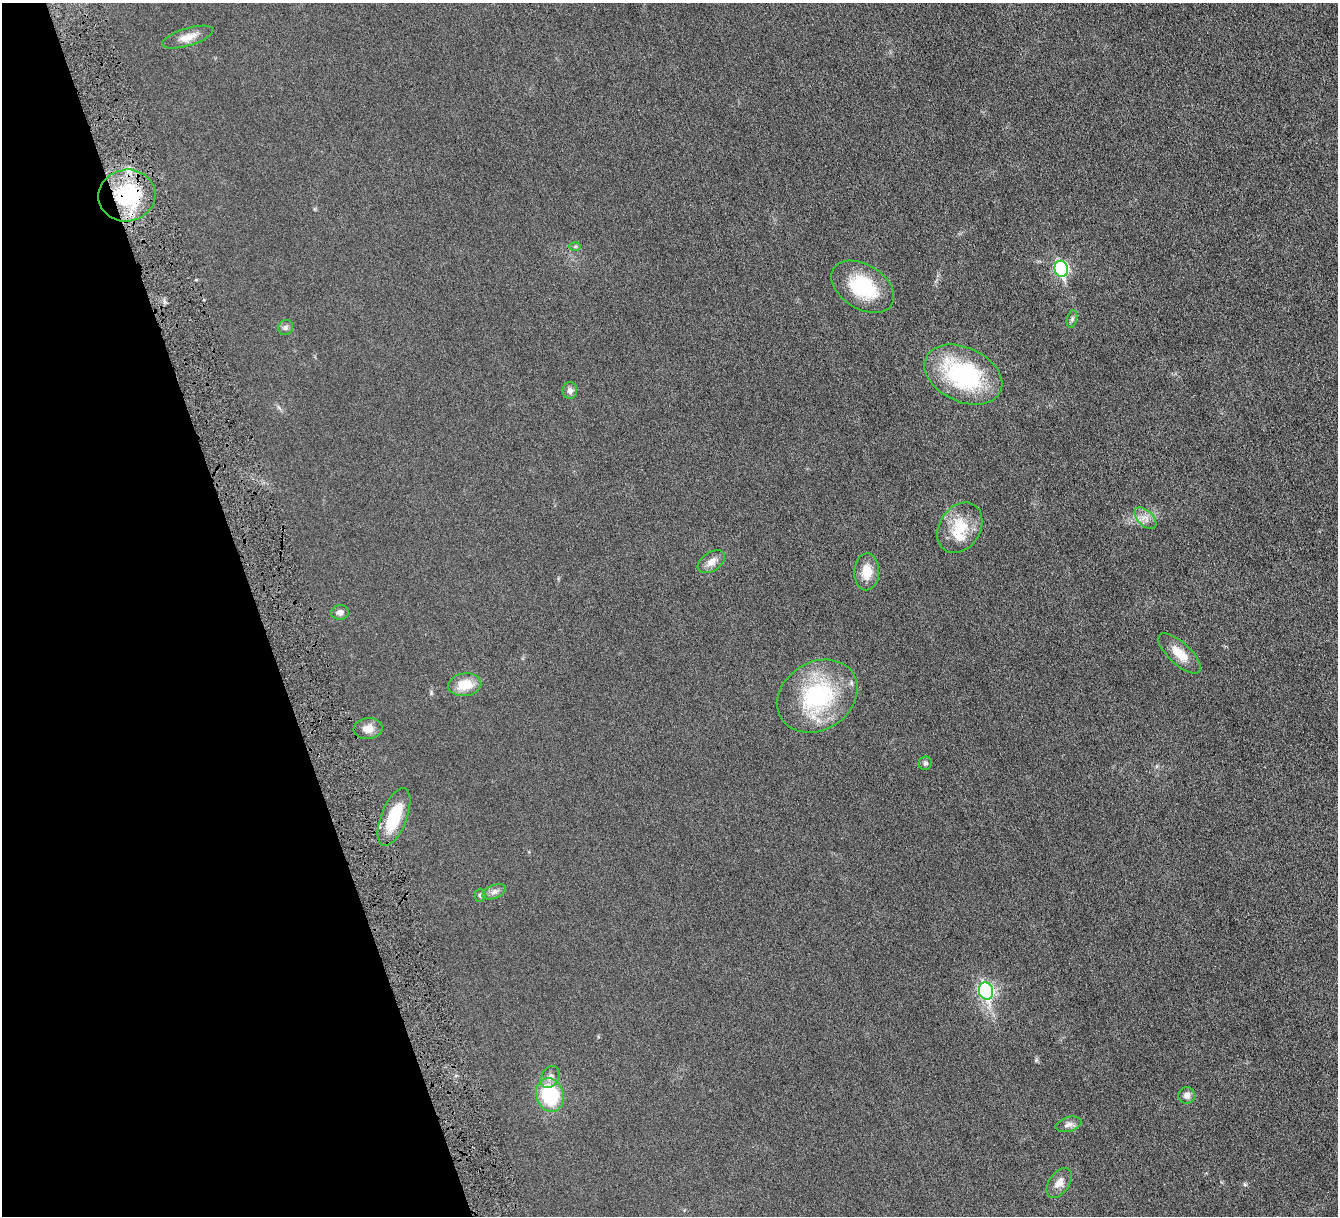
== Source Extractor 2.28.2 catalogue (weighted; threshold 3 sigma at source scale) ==
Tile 5 of 4 x 4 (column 1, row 2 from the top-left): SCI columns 7-1342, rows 2713-3926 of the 5353 x 5300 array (HDU 1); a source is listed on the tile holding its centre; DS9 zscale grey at full resolution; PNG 1340 x 1218 px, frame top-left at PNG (2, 3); each listed source drawn as its Kron ellipse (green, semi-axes under 4 px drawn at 4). Shown black and unused: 19% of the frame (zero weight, under 4 of 8 exposures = <1% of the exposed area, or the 3 px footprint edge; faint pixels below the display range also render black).
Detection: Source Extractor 2.28.2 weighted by HDU 2 'WHT'; one run over the whole footprint, this tile lists its part. Background 0.0252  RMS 0.0048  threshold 0.0198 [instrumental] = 3 sigma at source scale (4.09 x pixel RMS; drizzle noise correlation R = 1.36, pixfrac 0.8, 0.05/0.05 arcsec/px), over >= 5 px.
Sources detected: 29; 1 inside a brighter listed object's ellipse — not listed separately; the other 28 listed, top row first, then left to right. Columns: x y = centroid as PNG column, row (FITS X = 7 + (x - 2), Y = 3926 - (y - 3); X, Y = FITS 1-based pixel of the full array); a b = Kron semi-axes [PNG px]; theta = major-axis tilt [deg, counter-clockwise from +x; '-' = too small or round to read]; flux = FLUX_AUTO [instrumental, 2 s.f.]
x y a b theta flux
188 37 26 8 17 4.4
127 195 28 26 11 33
575 246 6 4 1 0.58
1061 269 8 7 - 60
863 287 34 22 -32 23
1072 319 9 5 76 0.91
286 327 8 7 - 1.2
963 375 41 27 -25 48
570 391 8 7 - 1.6
1145 518 13 7 -45 2.8
960 528 27 20 57 13
711 562 15 9 33 3.2
867 572 18 12 88 6.8
340 612 9 7 6 2
1179 653 27 11 -43 6.7
465 685 16 11 8 8.4
817 696 42 34 32 43
368 729 14 10 6 4
925 763 7 6 - 0.92
394 817 30 13 69 17
494 892 12 6 21 1.8
480 895 6 5 - 0.77
986 991 9 7 -75 77
550 1077 12 8 61 2.3
550 1095 17 13 -75 25
1187 1095 8 8 - 2
1069 1124 13 7 15 2
1059 1183 16 10 55 3.4
Overlapping masked pixels (flux is a lower limit): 1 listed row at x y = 127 195